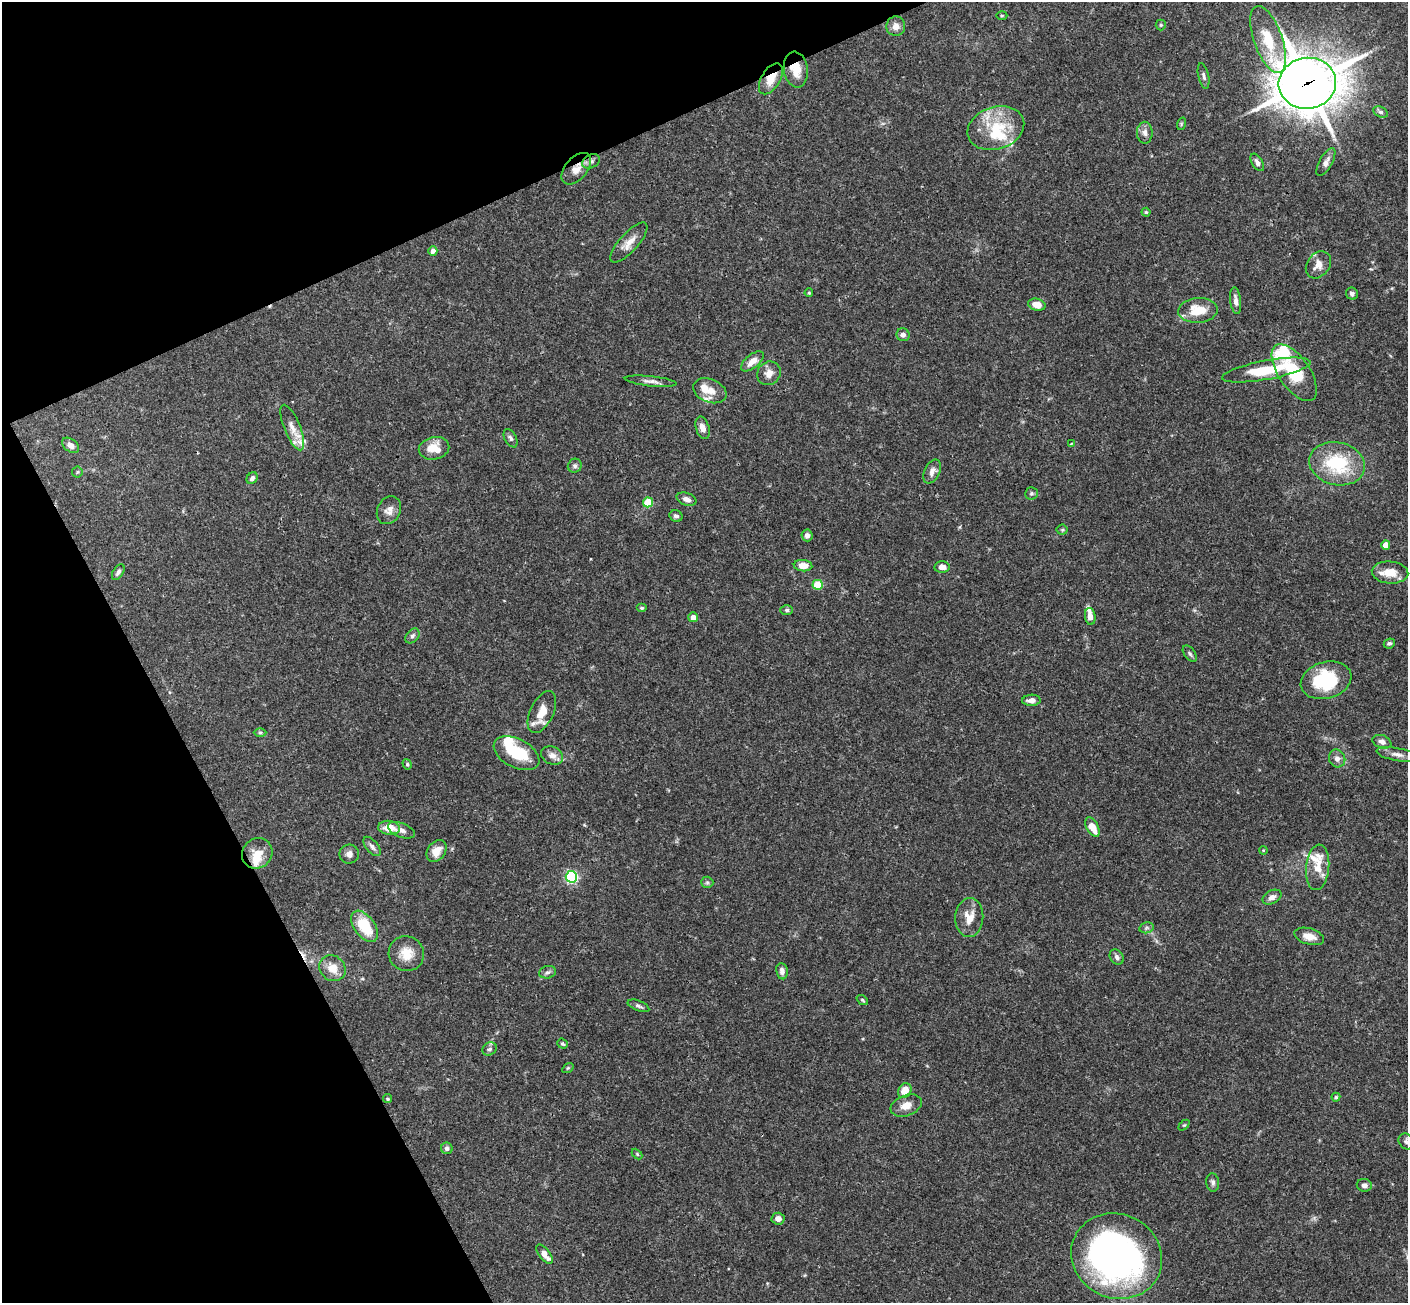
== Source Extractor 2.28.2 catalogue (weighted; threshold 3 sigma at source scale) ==
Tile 5 of 4 x 4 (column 1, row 2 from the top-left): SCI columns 57-1462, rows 2914-4214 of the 5731 x 5696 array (HDU 1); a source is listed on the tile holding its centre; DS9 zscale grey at full resolution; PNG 1410 x 1305 px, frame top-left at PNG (2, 2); each listed source drawn as its Kron ellipse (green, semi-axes under 4 px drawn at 4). Shown black and unused: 23% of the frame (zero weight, under 3 of 4 exposures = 6% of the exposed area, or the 3 px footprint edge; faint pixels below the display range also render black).
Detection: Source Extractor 2.28.2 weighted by HDU 2 'WHT'; one run over the whole footprint, this tile lists its part. Background 0.0903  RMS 0.0037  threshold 0.0165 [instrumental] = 3 sigma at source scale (4.5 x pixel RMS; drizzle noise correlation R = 1.50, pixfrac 1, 0.05/0.05 arcsec/px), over >= 5 px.
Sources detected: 128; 4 inside a brighter object's white glare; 1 cosmic-ray / hot-pixel residue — neither listed nor drawn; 11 inside a brighter listed object's ellipse — not listed separately; the other 112 listed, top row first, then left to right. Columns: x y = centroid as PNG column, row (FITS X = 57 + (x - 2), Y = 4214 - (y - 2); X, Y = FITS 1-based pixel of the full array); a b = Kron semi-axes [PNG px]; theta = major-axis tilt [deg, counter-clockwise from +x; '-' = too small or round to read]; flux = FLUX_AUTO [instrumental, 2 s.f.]
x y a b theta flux
1002 16 5 3 - 0.38
1161 25 5 5 - 0.49
896 26 10 9 - 2.7
1268 39 35 14 -70 14
796 69 18 12 -81 5.9
1204 76 13 5 -77 1.2
771 79 17 9 59 5.3
1307 83 29 25 7 1100
1381 112 8 5 -26 0.92
1181 124 6 4 72 0.47
996 128 29 21 18 16
1145 133 11 8 90 1.8
591 161 9 6 28 1.3
1257 162 10 5 -59 1.4
1326 162 15 6 60 2
576 169 18 11 49 3.9
1146 212 4 4 - 0.47
629 243 25 9 48 4
433 251 5 4 - 2.1
1318 265 15 11 53 3.7
809 293 4 3 - 0.45
1352 294 6 5 - 0.86
1236 301 13 5 -84 1.7
1037 305 8 6 -15 4.1
1198 310 20 12 3 8.7
903 335 6 6 - 1.5
752 361 13 6 39 3.5
1266 370 45 9 10 16
769 373 12 11 - 2.9
1294 373 33 15 -55 17
651 381 26 5 -6 2
710 391 17 11 -22 4.2
292 427 24 8 -68 4
703 428 11 6 -72 2.7
511 438 10 6 -63 1.1
1071 443 4 3 - 0.4
70 445 9 6 -38 2.1
434 448 15 11 11 6.4
1337 464 28 21 -12 22
575 466 7 6 - 1
77 472 5 5 - 0.51
932 472 12 7 65 2.4
252 478 6 5 - 1.2
1031 493 6 6 - 0.73
686 499 10 6 -19 1.9
648 502 5 5 - 12
389 510 14 11 63 2.8
676 516 6 5 - 1.1
1062 530 5 5 - 0.52
807 535 6 5 - 1.6
1386 545 4 4 - 5
803 566 9 5 -4 3.7
942 567 8 5 -1 2.4
118 572 9 5 57 1.1
1390 572 18 11 -5 5.5
818 585 5 5 - 13
642 608 5 4 - 0.51
787 610 6 5 - 0.72
1090 616 8 5 -81 2.3
693 617 5 5 - 2.4
412 636 8 6 49 1.1
1389 643 6 5 - 0.84
1190 654 9 5 -55 0.88
1326 680 26 18 16 19
1031 700 9 5 2 2.3
542 712 22 11 65 6.5
260 733 6 4 1 0.55
1382 742 10 6 -21 1.7
516 753 24 14 -27 17
1397 754 21 6 -10 2.4
552 755 11 8 -24 2.4
1337 758 9 8 - 1.8
407 764 5 4 - 0.57
1092 827 10 5 -61 5
389 828 11 7 -4 5.3
401 830 14 7 -21 1.8
372 846 11 6 -51 1.3
1263 850 4 3 - 0.29
436 851 12 8 54 4.2
257 853 16 14 42 6.2
349 854 9 9 - 1.9
1318 867 23 11 84 6.2
571 877 6 5 - 62
707 882 6 5 - 0.69
1272 897 10 6 28 1.9
969 917 19 14 86 5.5
365 926 18 10 -53 13
1146 928 7 5 12 0.77
1309 936 15 8 -16 3.5
406 954 18 17 - 6.1
1117 957 8 6 -52 1.4
332 968 14 12 -44 4.9
782 971 8 5 -81 1.7
548 972 8 6 15 1.1
862 1000 6 4 -37 0.47
638 1006 11 5 -22 1
563 1044 5 4 - 0.58
490 1049 7 6 - 1
568 1068 6 4 34 0.46
905 1091 8 6 58 4.8
1336 1097 4 4 - 0.48
388 1099 5 4 - 0.65
906 1105 16 10 21 3.7
1184 1125 6 4 43 0.44
1406 1142 8 7 - 1.1
447 1148 6 5 - 1.1
637 1154 6 4 -46 0.43
1213 1182 9 6 -84 1.2
1364 1185 7 6 - 1.4
778 1219 6 6 - 1.7
544 1254 11 5 -53 3.6
1117 1256 46 42 -26 140
Overlapping masked pixels (flux is a lower limit): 4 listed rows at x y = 796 69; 771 79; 1307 83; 576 169
Isophote crosses this tile's border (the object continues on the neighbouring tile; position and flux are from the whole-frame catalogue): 1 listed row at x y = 1406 1142